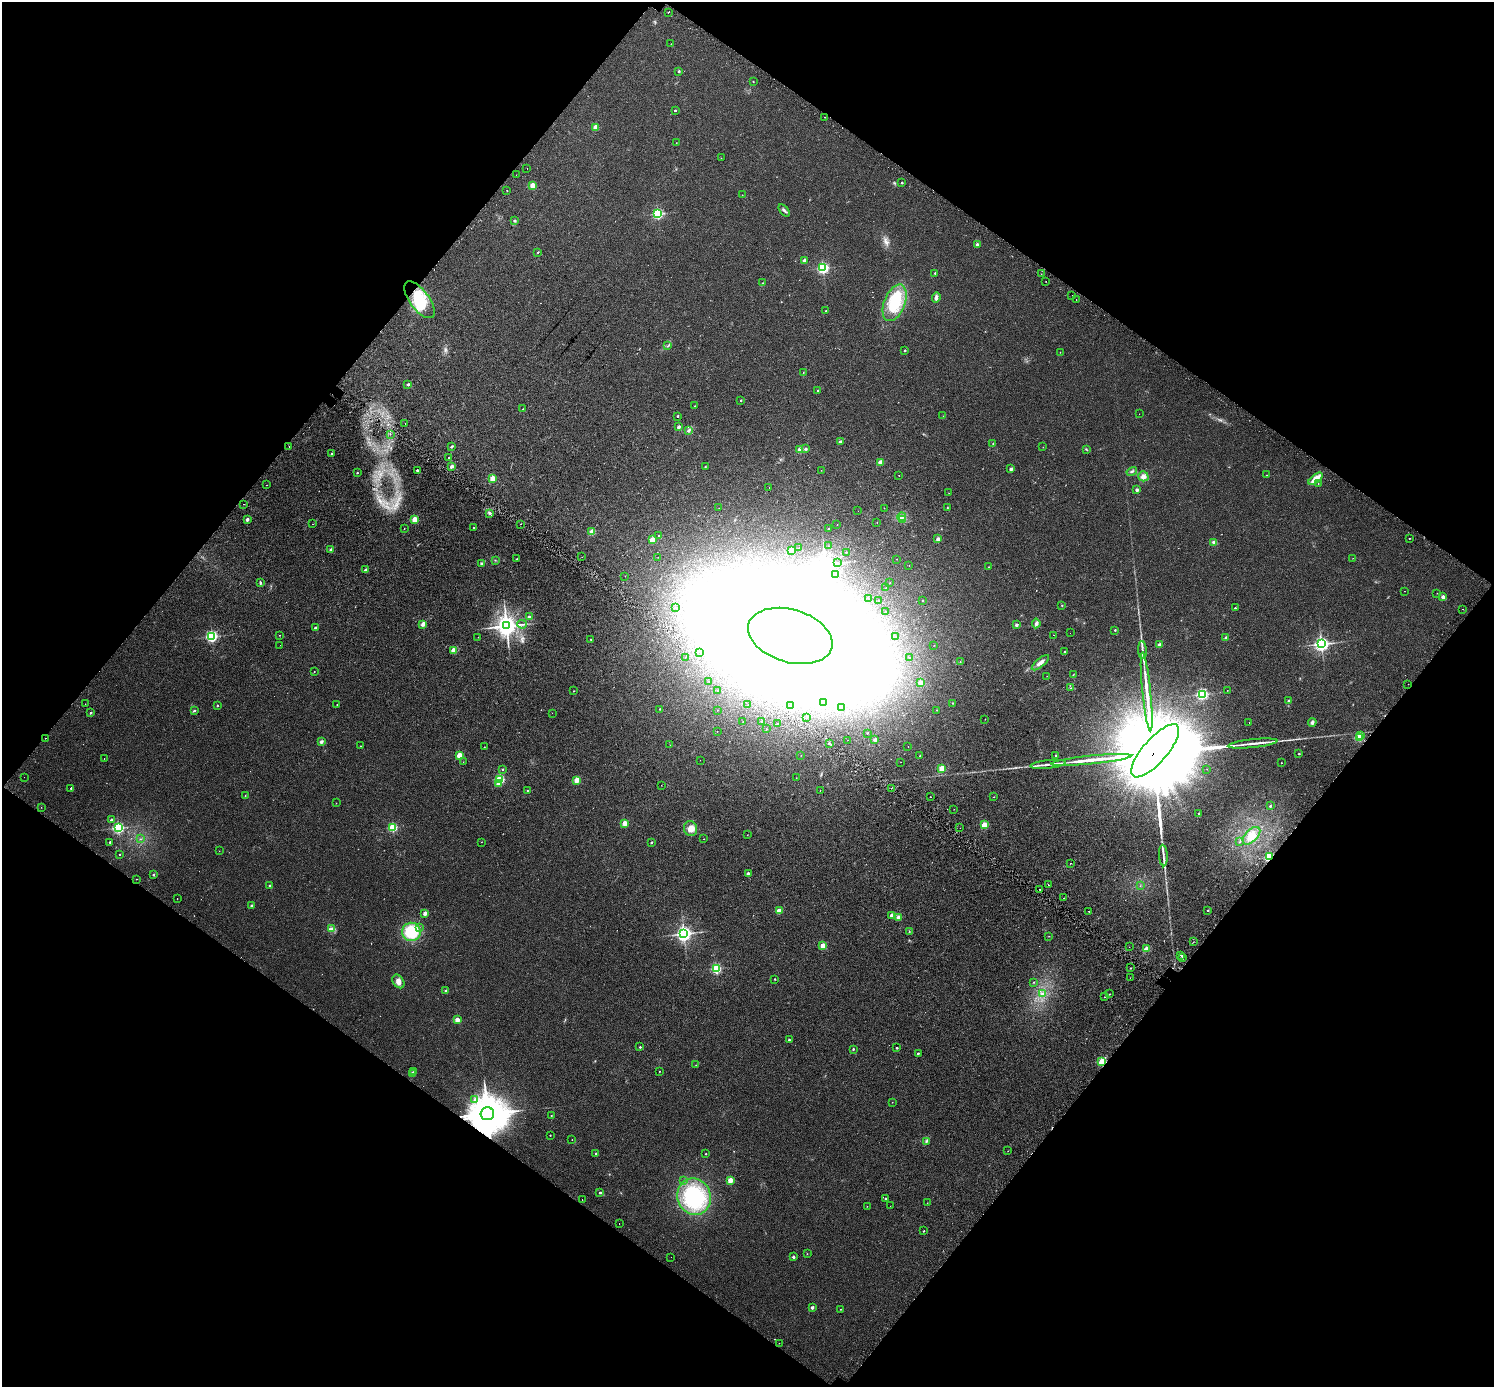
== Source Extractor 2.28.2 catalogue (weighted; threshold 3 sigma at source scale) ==
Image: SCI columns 62-6029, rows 266-5804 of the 6097 x 6135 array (HDU 1 of 3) = the unmasked area's bounding box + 8 px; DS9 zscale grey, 4 x 4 block average (1 PNG px = mean of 4 x 4 image px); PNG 1496 x 1389 px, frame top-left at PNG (2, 2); each listed source drawn as its Kron ellipse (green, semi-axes under 4 px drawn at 4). Shown black and unused: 49% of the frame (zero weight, under 2 of 3 exposures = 4% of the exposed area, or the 3 px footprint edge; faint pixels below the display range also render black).
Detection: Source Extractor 2.28.2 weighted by HDU 2 'WHT'. Background 0.0241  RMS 0.01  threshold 0.0453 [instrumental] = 3 sigma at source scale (4.5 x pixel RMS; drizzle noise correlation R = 1.50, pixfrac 1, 0.0396/0.0396 arcsec/px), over >= 5 px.
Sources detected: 423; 3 too faint to see at this stretch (4 x 4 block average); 66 inside a brighter object's white glare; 10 cosmic-ray / hot-pixel residue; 1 long thin detection or spike segment (spike, bleed or trail) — neither listed nor drawn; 4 coinciding with a brighter row at this scale — not listed separately; the other 339 listed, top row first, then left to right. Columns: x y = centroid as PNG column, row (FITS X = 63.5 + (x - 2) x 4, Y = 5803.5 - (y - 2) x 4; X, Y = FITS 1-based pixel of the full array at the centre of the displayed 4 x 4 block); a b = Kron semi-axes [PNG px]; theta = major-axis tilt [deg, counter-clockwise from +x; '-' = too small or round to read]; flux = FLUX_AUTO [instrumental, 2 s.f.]
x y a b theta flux
668 12 2 2 - 790
671 44 2 2 - 1.7
679 71 2 2 - 17
753 81 2 2 - 2.3
675 110 2 2 - 8.7
825 117 2 2 - 8.6
596 127 2 2 - 130
676 143 2 2 - 1.2
721 158 2 2 - 1.1
527 169 2 2 - 18
516 175 2 2 - 0.93
902 183 2 2 - 9.8
533 186 2 2 - 150
507 190 2 2 - 9.7
742 195 2 2 - 2.1
784 210 7 2 -52 11
658 214 2 2 - 790
514 221 3 2 - 7.7
977 244 2 2 - 28
538 252 2 2 - 7.6
804 260 2 2 - 43
823 268 2 2 - 1100
935 273 2 2 - 11
1041 274 2 2 - 1.2
1046 281 2 2 - 4.7
762 283 2 2 - 2.2
1072 295 2 2 - 1.7
936 297 5 3 - 19
419 300 22 9 -53 180
1076 300 2 2 - 5.2
895 303 19 10 69 210
826 311 2 2 - 6
667 346 2 2 - 3
905 350 2 2 - 17
1060 352 2 2 - 2.2
803 373 2 2 - 3.5
408 384 2 2 - 24
818 390 2 2 - 5
741 400 2 2 - 7.4
695 406 2 2 - 2.6
523 409 2 2 - 2.2
1139 414 2 2 - 0.66
678 416 2 2 - 12
943 416 2 2 - 0.86
405 423 2 2 - 1.6
678 427 2 2 - 47
688 431 2 2 - 19
390 434 2 2 - 1.7
840 442 2 2 - 33
993 443 2 2 - 5.4
289 447 2 2 - 3.2
451 447 2 2 - 22
1043 447 2 2 - 1.8
806 449 2 2 - 20
800 450 2 2 - 120
1087 450 2 2 - 3.1
331 454 2 2 - 6.1
448 458 2 2 - 9.2
880 462 2 2 - 110
452 466 2 2 - 56
705 466 2 2 - 3.9
1011 469 2 2 - 40
417 470 2 2 - 17
821 470 2 2 - 1
1132 471 5 2 - 7.5
357 473 2 2 - 7.2
899 475 2 2 - 2.1
1267 475 2 2 - 2.4
1143 476 5 5 - 28
493 478 2 2 - 180
1316 479 8 3 38 72
1318 483 2 2 - 2.1
266 485 2 2 - 5.3
769 488 2 2 - 1.2
1137 489 4 3 - 7.7
949 493 2 2 - 1.4
244 504 2 2 - 8.5
719 508 2 2 - 1.2
884 508 2 2 - 1.5
947 508 2 2 - 2.1
858 511 2 2 - 0.74
489 513 4 2 - 8.8
901 517 4 3 - 13
247 519 2 2 - 49
415 519 2 2 - 170
903 519 3 2 - 5.7
877 522 2 2 - 1.9
313 524 2 2 - 1.6
521 524 2 2 - 7.9
837 524 2 2 - 1.2
404 528 2 2 - 2.3
474 528 2 2 - 6.1
828 528 2 2 - 3.1
592 532 2 2 - 150
658 536 2 2 - 1.7
1409 538 2 2 - 16
938 539 2 2 - 78
652 540 2 2 - 150
1214 542 2 2 - 19
829 546 2 2 - 1
799 548 2 2 - 1.3
331 550 2 2 - 34
792 550 2 2 - 93
846 552 2 2 - 3.7
582 557 2 2 - 2.5
658 557 2 2 - 1.3
1353 558 2 2 - 1.6
516 559 2 2 - 3.1
897 559 2 2 - 2
495 560 2 2 - 1.9
837 563 2 2 - 2.6
482 564 3 3 - 8.5
909 565 2 2 - 1.2
988 567 2 2 - 3
366 570 2 2 - 41
835 574 2 2 - 1
625 576 2 2 - 1.6
260 582 3 2 - 6.4
890 583 2 2 - 1.3
886 588 2 2 - 2
1404 591 2 2 - 1.2
1437 593 2 2 - 1.3
1443 597 2 2 - 49
868 598 2 2 - 2.1
878 600 2 2 - 1.1
923 601 2 2 - 4.5
1062 605 2 2 - 3.7
676 608 2 2 - 1.5
1235 608 2 2 - 7.4
1463 609 2 2 - 2.6
885 612 2 2 - 1.9
529 617 2 2 - 28
1036 623 5 3 - 13
423 624 2 2 - 96
522 624 5 2 - 5.8
1016 625 2 2 - 39
506 626 3 3 - 5300
315 628 2 2 - 30
1115 630 2 2 - 8.5
1070 633 2 2 - 0.62
280 635 2 2 - 1.7
1054 635 2 2 - 7.3
212 636 2 2 - 1000
790 636 43 26 -17 24000
478 637 2 2 - 1
895 637 2 2 - 1.6
1225 638 4 2 - 7.4
591 639 2 2 - 5
1321 644 3 3 - 2100
280 645 2 2 - 1.2
934 645 2 2 - 1.2
1159 645 2 2 - 33
453 650 2 2 - 120
1142 650 9 2 -86 18
700 652 2 2 - 13
1065 652 2 2 - 14
685 657 2 2 - 1.1
909 657 2 2 - 1.1
960 662 2 2 - 2
1040 663 10 3 40 29
314 671 2 2 - 2.1
1073 675 2 2 - 2.1
1047 676 2 2 - 0.99
709 681 2 2 - 0.99
920 683 2 2 - 82
1408 684 2 2 - 11
1071 688 2 2 - 4.9
717 690 2 2 - 1.3
1227 690 2 2 - 1.4
573 691 2 2 - 3.9
1147 692 39 2 -84 140
1202 694 2 2 - 1000
1288 701 2 2 - 4.9
823 703 2 2 - 2.5
953 703 2 2 - 4.8
85 704 2 2 - 4.5
337 704 2 2 - 2.1
748 705 2 2 - 4.6
791 705 2 2 - 3.6
217 706 2 2 - 10
841 708 2 2 - 2.7
660 709 2 2 - 3.9
718 710 2 2 - 1.5
936 710 2 2 - 1.4
194 711 4 2 - 7.3
90 713 2 2 - 8.7
552 713 2 2 - 1
807 717 2 2 - 1.8
985 719 2 2 - 1.4
762 721 2 2 - 5.9
743 722 2 2 - 1.4
1312 722 4 3 - 14
1249 723 2 2 - 2.2
778 724 2 2 - 27
766 729 2 2 - 3.2
717 731 2 2 - 1.8
867 733 2 2 - 3.2
1361 736 2 2 - 37
1359 737 2 2 - 330
45 738 2 2 - 17
848 740 2 2 - 1.5
875 740 2 2 - 47
321 742 2 2 - 50
829 743 2 2 - 5.6
1253 743 25 2 6 49
670 745 2 2 - 0.91
360 746 2 2 - 2.1
484 747 2 2 - 2.3
908 747 2 2 - 2.4
1155 751 33 12 49 330000
1299 754 2 2 - 9.6
459 755 2 2 - 150
801 755 2 2 - 1.3
1056 755 2 2 - 4.5
920 756 2 2 - 3.3
104 758 2 2 - 6.9
700 760 2 2 - 0.88
1091 760 40 2 6 160
463 762 2 2 - 2
901 762 2 2 - 1
1281 763 2 2 - 2.6
1048 764 18 2 6 34
942 768 2 2 - 250
503 769 2 2 - 6.2
1207 769 2 2 - 2.1
24 777 2 2 - 2.7
796 778 2 2 - 1.5
500 779 2 2 - 490
577 780 2 2 - 150
498 783 2 2 - 50
661 785 2 2 - 1.3
71 788 2 2 - 11
891 788 2 2 - 1.4
820 790 2 2 - 1.6
527 791 2 2 - 2.4
245 795 2 2 - 3.2
930 797 2 2 - 5.6
994 797 2 2 - 1.5
336 803 2 2 - 1.6
1270 806 2 2 - 9.5
41 807 2 2 - 1
954 809 2 2 - 1.1
1199 813 2 2 - 6.8
111 820 2 2 - 15
625 823 2 2 - 140
984 825 2 2 - 190
393 827 2 2 - 480
118 828 2 2 - 940
960 828 2 2 - 0.87
690 829 7 6 - 43
747 835 2 2 - 2.7
1251 836 11 6 45 54
140 839 2 2 - 2.6
704 839 2 2 - 6
110 842 2 2 - 12
481 842 2 2 - 1.1
651 842 2 2 - 10
1240 842 2 2 - 3.2
219 851 2 2 - 1.2
119 855 2 2 - 5.5
1163 856 11 2 -86 23
1269 857 2 2 - 650
1071 863 2 2 - 3.4
748 873 2 2 - 26
153 875 2 2 - 19
136 879 2 2 - 1.3
1048 885 2 2 - 7.1
270 886 2 2 - 31
1140 886 2 2 - 1.7
1039 889 2 2 - 10
1063 898 2 2 - 16
177 899 2 2 - 5.3
252 906 2 2 - 39
1208 910 2 2 - 6.2
779 911 2 2 - 140
1089 911 2 2 - 24
425 913 2 2 - 75
892 915 2 2 - 67
898 917 2 2 - 63
419 927 2 2 - 2.3
331 929 4 3 - 13
411 932 9 9 - 200
909 932 2 2 - 2.4
684 934 3 3 - 2300
1049 936 2 2 - 1.4
1193 942 2 2 - 1.7
823 946 2 2 - 140
1129 947 2 2 - 1.8
1146 949 2 2 - 100
1181 955 2 2 - 70
1182 958 2 2 - 77
716 968 2 2 - 700
1131 968 2 2 - 3.5
1130 978 2 2 - 2.4
775 979 2 2 - 6.4
398 981 7 5 -54 29
1034 982 2 2 - 4.5
446 991 2 2 - 38
1042 994 3 2 - 8.2
1110 994 2 2 - 4.1
1105 997 2 2 - 3
457 1020 2 2 - 120
789 1040 2 2 - 9.3
640 1047 2 2 - 10
897 1048 2 2 - 11
853 1049 2 2 - 11
918 1053 2 2 - 13
1102 1062 2 2 - 370
696 1065 2 2 - 2
414 1071 2 2 - 3
660 1071 2 2 - 2.3
413 1073 2 2 - 61
475 1100 2 2 - 25
892 1102 2 2 - 1.5
487 1114 7 6 - 19000
551 1115 2 2 - 2.9
550 1135 2 2 - 4.4
572 1140 2 2 - 11
926 1141 2 2 - 2.9
1008 1151 2 2 - 1.7
596 1153 2 2 - 10
706 1154 2 2 - 5.3
730 1180 2 2 - 84
684 1181 2 2 - 1.6
600 1193 2 2 - 18
694 1197 18 16 -67 510
582 1199 2 2 - 19
885 1199 2 2 - 7.9
927 1203 2 2 - 1.6
867 1206 2 2 - 1.4
890 1206 2 2 - 0.91
619 1223 2 2 - 9.5
924 1231 2 2 - 5.2
807 1254 2 2 - 2.3
671 1257 2 2 - 4.9
793 1257 2 2 - 31
812 1308 2 2 - 29
840 1309 2 2 - 2.4
779 1343 2 2 - 0.93
Overlapping masked pixels (flux is a lower limit): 4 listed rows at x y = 1155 751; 1269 857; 1102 1062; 487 1114
Diffuse or blended objects may show on this block-average render without a row.